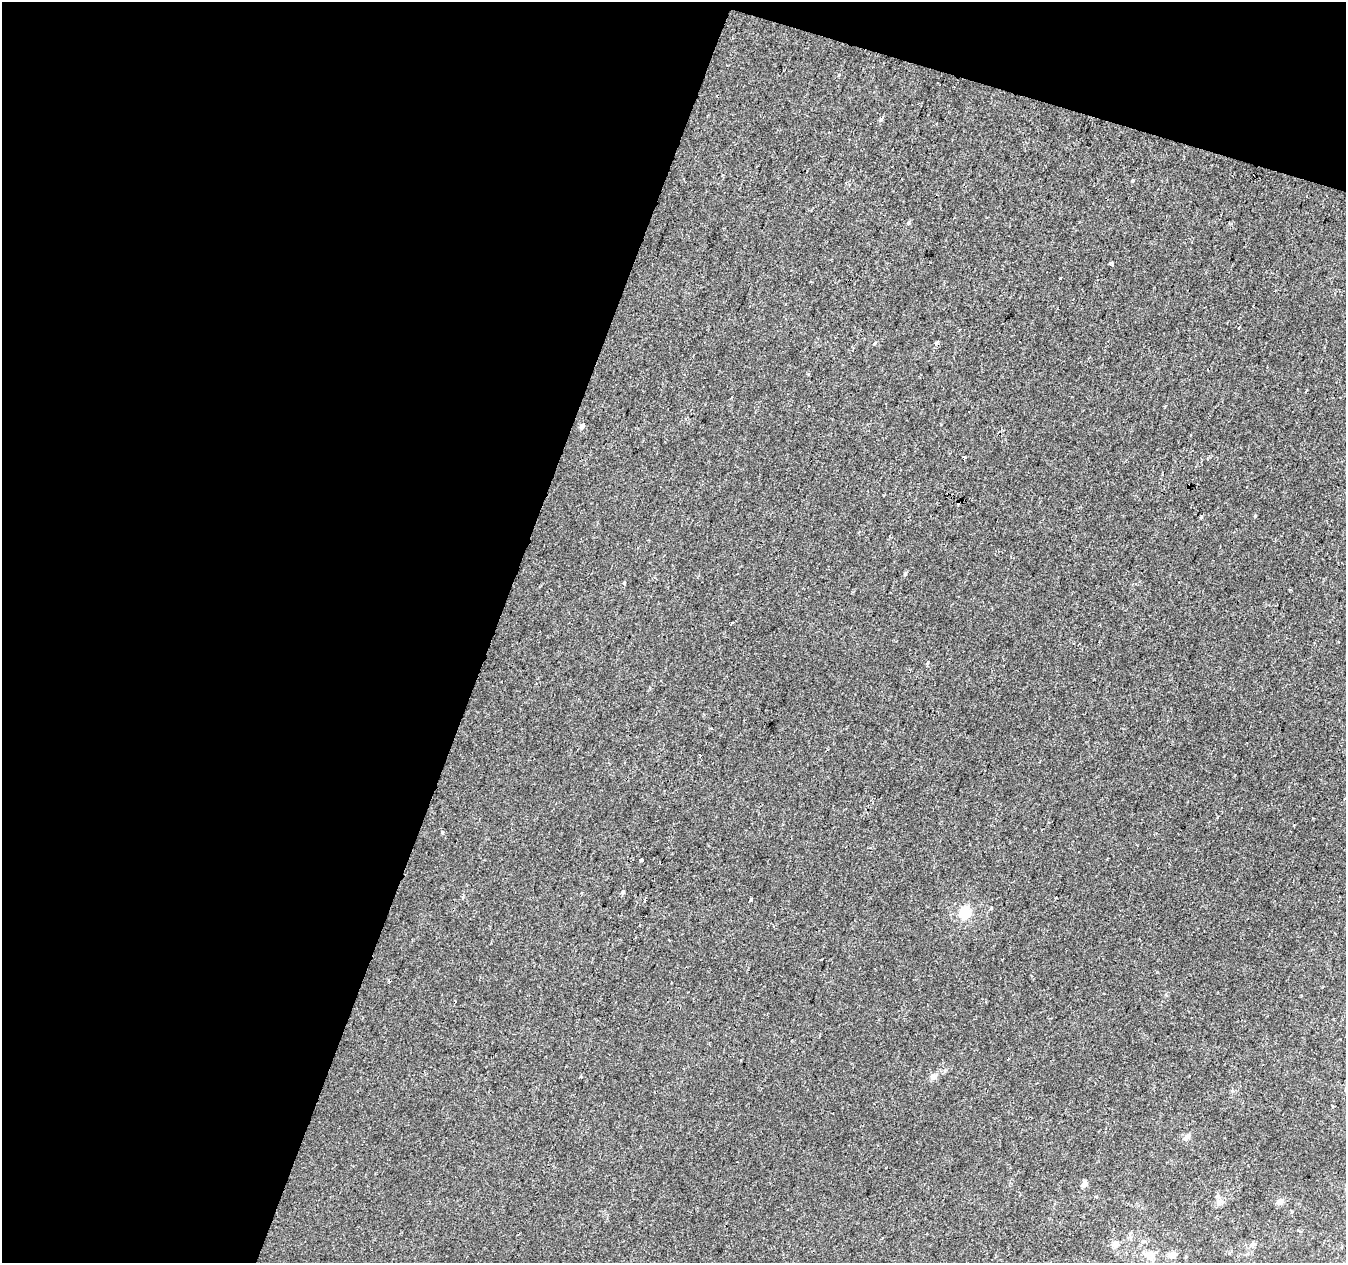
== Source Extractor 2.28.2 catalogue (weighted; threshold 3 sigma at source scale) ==
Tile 1 of 2 x 2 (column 1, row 1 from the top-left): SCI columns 1-1344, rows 1370-2630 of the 2687 x 2758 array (HDU 1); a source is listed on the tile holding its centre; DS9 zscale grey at full resolution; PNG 1348 x 1265 px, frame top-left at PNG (2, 2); no overlay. Shown black and unused: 40% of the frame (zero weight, under 2 of 3 exposures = <1% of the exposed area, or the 3 px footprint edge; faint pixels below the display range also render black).
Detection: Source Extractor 2.28.2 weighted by HDU 2 'WHT'; one run over the whole footprint, this tile lists its part. Background -2.15e-05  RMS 0.0041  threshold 0.0186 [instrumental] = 3 sigma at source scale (4.5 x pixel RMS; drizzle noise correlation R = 1.50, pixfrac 1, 0.0396/0.0396 arcsec/px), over >= 5 px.
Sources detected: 31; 3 cosmic-ray / hot-pixel residue — not listed; the other 28 listed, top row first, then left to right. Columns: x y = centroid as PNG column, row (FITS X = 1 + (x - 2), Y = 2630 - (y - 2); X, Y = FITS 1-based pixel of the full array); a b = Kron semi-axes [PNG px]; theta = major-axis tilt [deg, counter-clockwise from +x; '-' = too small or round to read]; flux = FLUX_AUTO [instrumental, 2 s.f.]
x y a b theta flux
881 119 7 4 62 0.75
1132 181 3 3 - 0.55
908 223 5 4 - 0.59
1112 264 5 3 - 1.7
874 344 3 3 - 1
582 427 6 4 58 1.5
965 457 3 3 - 1.1
959 502 3 3 - 3.8
1201 517 4 4 - 0.55
905 573 5 4 - 0.74
624 583 4 3 - 0.51
1290 590 4 3 - 0.35
1218 817 4 2 - 0.35
442 832 3 3 - 0.9
641 860 4 3 - 3.2
622 892 5 5 - 0.68
645 900 3 3 - 1.4
751 900 4 4 - 0.5
965 913 6 5 - 42
580 1077 4 2 - 0.37
933 1077 8 7 - 1.9
1187 1137 11 6 51 1.8
1084 1184 5 4 - 2.8
1279 1201 9 6 18 1.6
1219 1203 13 7 25 2
1115 1245 10 9 - 2.3
1150 1253 11 7 -31 2.3
1173 1255 10 7 22 2.8
Overlapping masked pixels (flux is a lower limit): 1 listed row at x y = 959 502
Unlisted compact peaks at least as high as the median listed source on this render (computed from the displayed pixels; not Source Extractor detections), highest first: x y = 1255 516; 1060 278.